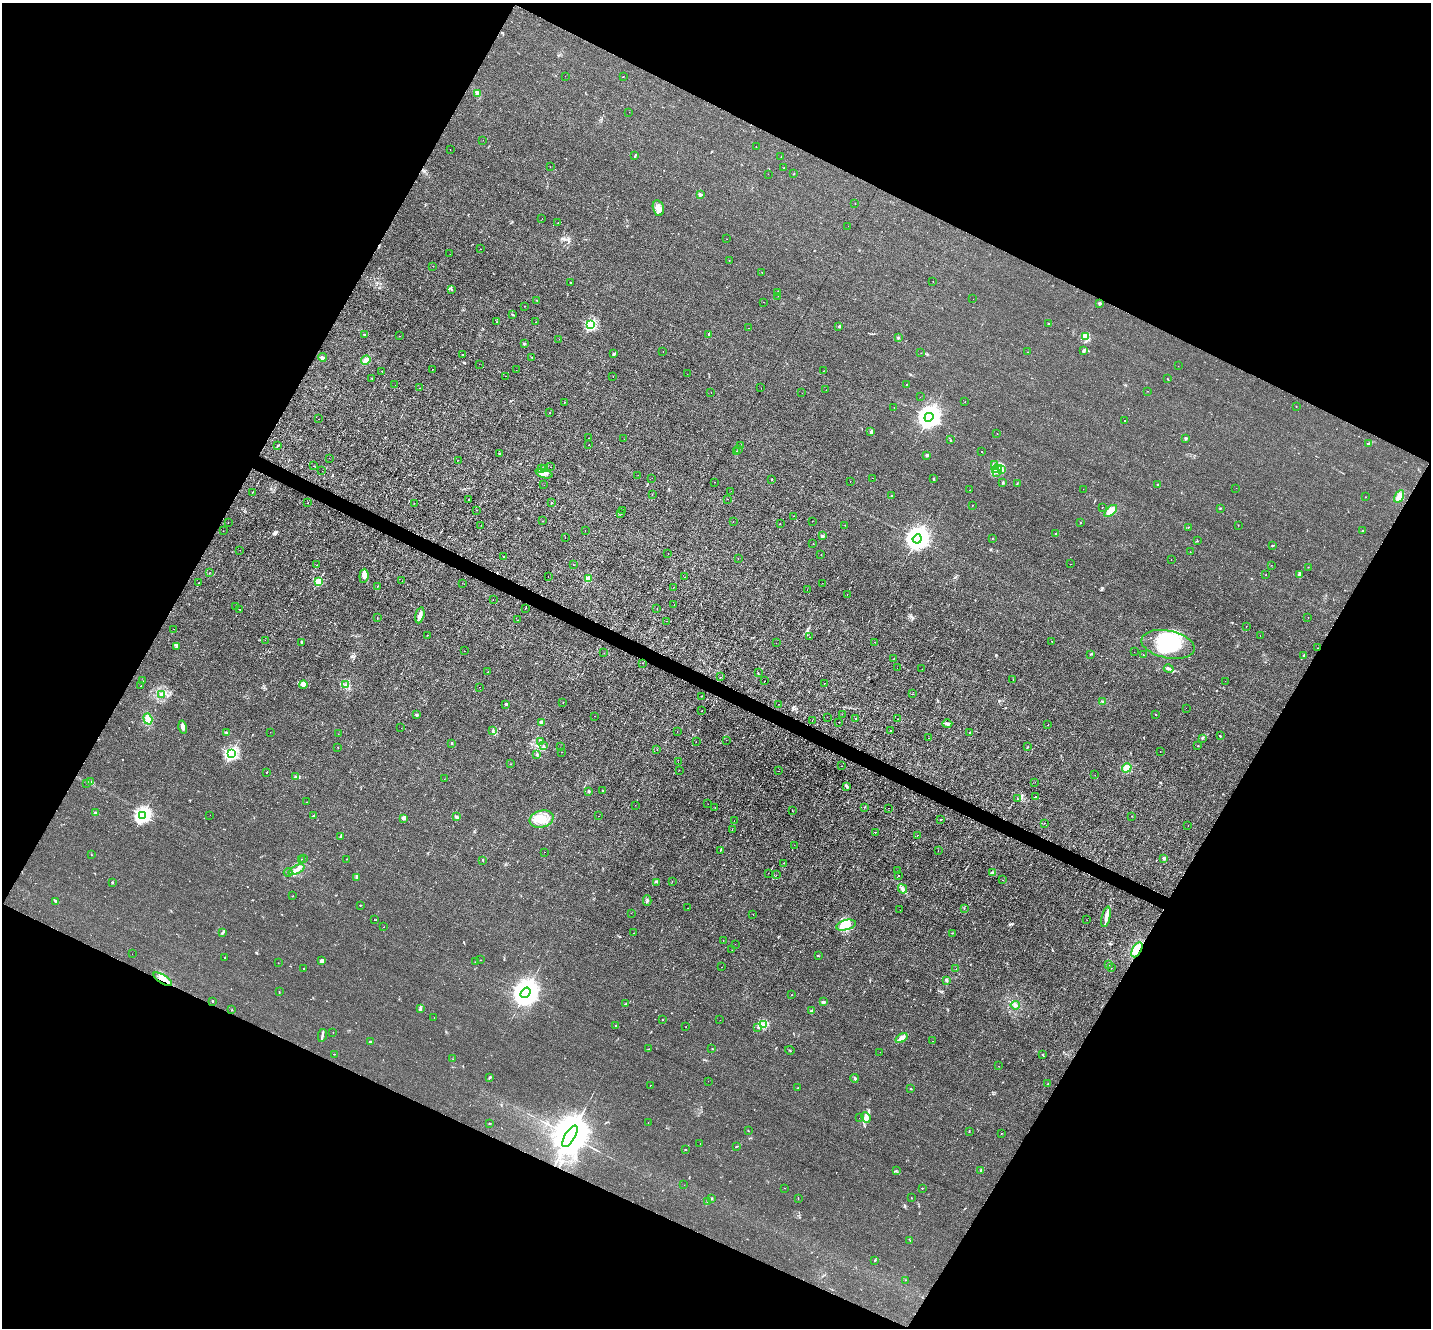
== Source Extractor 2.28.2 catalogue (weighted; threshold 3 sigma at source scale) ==
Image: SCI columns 1-5713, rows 280-5581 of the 5713 x 5726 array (HDU 1 of 3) = the unmasked area's bounding box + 8 px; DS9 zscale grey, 4 x 4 block average (1 PNG px = mean of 4 x 4 image px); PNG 1433 x 1330 px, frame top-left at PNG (2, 3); each listed source drawn as its Kron ellipse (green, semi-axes under 4 px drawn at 4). Shown black and unused: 46% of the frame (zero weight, under 2 of 3 exposures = <1% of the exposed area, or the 3 px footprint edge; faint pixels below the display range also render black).
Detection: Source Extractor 2.28.2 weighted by HDU 2 'WHT'. Background 0.0113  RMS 0.0047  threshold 0.021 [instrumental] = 3 sigma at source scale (4.5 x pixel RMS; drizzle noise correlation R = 1.50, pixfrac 1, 0.05/0.05 arcsec/px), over >= 5 px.
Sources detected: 517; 1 too faint to see at this stretch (4 x 4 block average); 6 inside a brighter object's white glare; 28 cosmic-ray / hot-pixel residue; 3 long thin detections or spike segments (spike, bleed or trail) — neither listed nor drawn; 14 coinciding with a brighter row at this scale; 14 inside a brighter listed object's ellipse — not listed separately; the other 451 listed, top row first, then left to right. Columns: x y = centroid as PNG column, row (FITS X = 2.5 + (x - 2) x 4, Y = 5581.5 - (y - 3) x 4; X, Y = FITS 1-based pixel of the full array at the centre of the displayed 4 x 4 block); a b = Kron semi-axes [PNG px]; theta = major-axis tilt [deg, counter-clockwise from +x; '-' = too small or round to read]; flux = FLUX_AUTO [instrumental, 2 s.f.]
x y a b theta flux
565 76 2 2 - 0.52
623 76 2 2 - 0.69
477 93 4 3 - 5.9
629 112 2 2 - 0.48
483 140 2 2 - 1.4
756 146 2 2 - 0.79
450 149 2 2 - 1.6
635 156 3 2 - 2
781 157 2 2 - 4.1
550 167 2 2 - 0.51
784 168 2 2 - 1.3
768 174 2 2 - 0.67
794 174 2 2 - 0.96
700 194 3 2 - 6.4
855 203 2 2 - 0.63
658 208 8 5 -76 15
542 218 2 2 - 0.3
558 223 2 2 - 1.8
848 226 2 2 - 0.57
727 239 2 2 - 0.58
480 249 2 2 - 0.69
450 254 2 2 - 1.1
729 261 2 2 - 1
433 266 2 2 - 0.97
762 272 2 2 - 1.8
933 281 2 2 - 0.42
571 283 2 2 - 2
451 290 2 2 - 1.6
778 292 2 2 - 23
778 296 2 2 - 0.54
973 299 2 2 - 0.49
537 300 2 2 - 0.69
763 302 2 2 - 1.3
1100 303 3 2 - 3
525 306 2 2 - 0.82
512 314 3 2 - 2
497 322 2 2 - 0.9
536 322 2 2 - 0.62
1048 324 2 2 - 1
590 325 2 2 - 340
839 327 3 2 - 2.3
749 328 2 2 - 0.61
709 334 2 2 - 11
365 335 2 2 - 1.8
399 336 2 2 - 0.79
1086 337 3 2 - 3.8
898 338 2 2 - 7.8
559 339 2 2 - 0.36
524 344 3 2 - 2.4
663 351 2 2 - 0.4
1083 351 4 2 - 3.9
1028 352 2 2 - 2.6
921 353 2 2 - 0.52
463 354 2 2 - 2.5
614 354 2 2 - 2.1
322 357 4 2 - 6.9
532 357 2 2 - 0.68
366 360 5 3 - 13
479 364 2 2 - 0.77
1178 366 2 2 - 0.49
432 369 2 2 - 0.83
516 370 2 2 - 0.67
382 371 2 2 - 1.4
823 371 2 2 - 2.1
687 374 2 2 - 0.61
505 376 2 2 - 0.57
613 377 2 2 - 0.5
372 378 2 2 - 1.3
1168 379 2 2 - 0.97
906 384 2 2 - 0.63
395 385 2 2 - 0.81
420 388 2 2 - 0.5
761 388 2 2 - 0.57
826 390 2 2 - 0.67
1148 391 2 2 - 2
711 393 2 2 - 8.2
802 393 2 2 - 0.31
920 397 2 2 - 0.57
564 402 2 2 - 0.68
965 402 2 2 - 0.57
1296 407 2 2 - 0.61
894 408 2 2 - 1
549 413 2 2 - 1.4
929 417 5 4 - 2800
319 419 2 2 - 0.82
1124 420 2 2 - 0.59
870 432 2 2 - 1.5
997 433 2 2 - 0.91
588 438 2 2 - 1.2
1186 438 2 2 - 13
624 439 2 2 - 0.47
950 440 2 2 - 0.9
1369 443 2 2 - 0.91
588 445 2 2 - 0.54
277 446 2 2 - 1.6
740 446 2 2 - 1
738 449 3 2 - 1.8
737 451 2 2 - 1.9
982 451 2 2 - 2.6
499 454 2 2 - 2
927 455 2 2 - 21
329 458 2 2 - 0.67
458 460 2 2 - 1.3
995 465 2 2 - 2
314 466 2 2 - 0.7
550 467 2 2 - 0.38
544 468 2 2 - 1.7
542 469 2 2 - 2.4
997 469 5 2 - 9.6
1002 470 2 2 - 1.3
322 471 2 2 - 2.2
996 472 2 2 - 1.5
544 474 8 3 -13 13
638 475 2 2 - 0.38
652 478 2 2 - 0.68
873 478 2 2 - 0.58
933 479 2 2 - 1.7
772 480 2 2 - 0.98
850 481 2 2 - 0.38
715 482 2 2 - 0.92
1003 483 2 2 - 2.2
1017 484 2 2 - 1.1
544 485 2 2 - 0.98
1158 485 2 2 - 2.4
1236 488 2 2 - 0.79
1083 489 2 2 - 0.34
970 490 2 2 - 0.52
731 491 2 2 - 0.57
252 493 2 2 - 0.73
652 494 2 2 - 0.43
891 495 2 2 - 0.82
1399 496 7 4 59 17
1366 497 2 2 - 0.57
469 499 2 2 - 3
727 499 2 2 - 0.82
308 503 2 2 - 0.55
414 503 2 2 - 1
551 503 2 2 - 1.8
972 506 2 2 - 0.5
1102 507 2 2 - 1.5
1220 508 2 2 - 2.7
476 510 2 2 - 0.56
623 510 2 2 - 0.69
1111 511 7 4 43 21
621 513 3 2 - 1
793 516 2 2 - 0.75
542 521 2 2 - 1.2
812 521 2 2 - 1.3
228 522 2 2 - 1.5
733 522 2 2 - 0.81
1081 522 2 2 - 1.9
780 524 2 2 - 1.8
481 525 2 2 - 0.43
845 525 2 2 - 0.85
1238 525 2 2 - 1.4
1188 527 2 2 - 1.2
1363 530 2 2 - 1.5
223 531 2 2 - 0.87
585 531 2 2 - 0.47
1056 534 3 2 - 2.4
822 536 2 2 - 6.2
565 537 2 2 - 0.69
992 538 2 2 - 0.85
917 539 5 4 - 3000
1197 541 2 2 - 1.1
813 543 2 2 - 0.39
1272 545 3 2 - 2.2
240 550 2 2 - 1.5
1190 552 2 2 - 0.62
668 553 2 2 - 0.53
821 555 2 2 - 0.92
503 557 2 2 - 1.5
738 558 2 2 - 0.5
1171 560 2 2 - 2.7
1070 564 2 2 - 2.2
317 565 2 2 - 0.43
573 565 2 2 - 0.46
1271 565 2 2 - 6.2
1308 567 2 2 - 0.55
210 572 2 2 - 0.4
1265 575 2 2 - 1
1299 575 3 3 - 5
364 576 7 4 84 14
548 577 2 2 - 0.57
685 577 2 2 - 1.2
588 578 2 2 - 100
318 581 2 2 - 160
402 581 2 2 - 1.6
199 583 2 2 - 0.83
462 583 2 2 - 0.66
822 583 2 2 - 0.55
377 587 2 2 - 0.73
674 587 2 2 - 0.68
807 590 2 2 - 0.46
847 594 2 2 - 1.2
493 599 2 2 - 0.61
674 604 2 2 - 0.77
235 606 2 2 - 0.97
525 608 2 2 - 0.84
239 609 2 2 - 2.2
657 609 2 2 - 0.35
420 615 8 4 77 14
377 618 2 2 - 0.46
1308 618 2 2 - 0.56
518 620 2 2 - 0.59
666 621 2 2 - 1.7
1246 626 2 2 - 0.74
174 629 2 2 - 0.4
427 635 2 2 - 0.91
1260 636 2 2 - 1.2
809 637 2 2 - 0.76
265 640 2 2 - 0.74
1052 641 2 2 - 0.49
301 642 2 2 - 1.9
874 642 2 2 - 0.52
776 643 2 2 - 0.64
1168 644 27 14 -11 110
177 646 3 2 - 2.3
1318 648 2 2 - 2.3
464 651 2 2 - 0.5
1134 652 2 2 - 0.53
604 653 2 2 - 0.87
1090 654 3 2 - 1.8
1143 655 2 2 - 0.65
1304 655 2 2 - 7.8
894 658 2 2 - 0.46
643 663 2 2 - 1.1
897 668 2 2 - 1
922 669 2 2 - 0.45
1169 669 5 2 - 5
488 672 2 2 - 6.9
758 673 2 2 - 0.94
720 677 2 2 - 0.42
1013 680 2 2 - 0.9
143 681 2 2 - 0.4
765 681 2 2 - 0.72
1225 681 2 2 - 0.35
303 684 4 2 - 5.6
824 684 2 2 - 3.4
345 685 2 2 - 1.9
141 686 2 2 - 0.66
479 687 2 2 - 3
161 694 3 3 - 5.1
912 694 2 2 - 1.8
701 696 2 2 - 1.4
563 702 2 2 - 0.96
1103 702 2 2 - 5.6
506 704 3 2 - 2.3
779 704 2 2 - 0.62
1186 708 2 2 - 0.54
702 711 2 2 - 0.49
842 714 2 2 - 0.44
417 715 3 2 - 3.4
1156 715 2 2 - 1.4
594 716 2 2 - 0.93
827 717 2 2 - 0.39
855 718 2 2 - 2.2
148 719 6 4 -71 17
897 719 2 2 - 0.88
812 721 2 2 - 0.53
838 722 2 2 - 2.1
541 723 2 2 - 51
947 724 5 2 - 6.7
1048 725 2 2 - 150
183 727 6 3 -75 9.7
401 728 2 2 - 1.2
493 730 2 2 - 2.3
891 730 2 2 - 3.3
226 732 2 2 - 1.9
270 732 2 2 - 0.64
677 732 2 2 - 1.3
969 733 2 2 - 1.7
338 734 2 2 - 0.55
1220 736 2 2 - 1.8
929 738 2 2 - 1.2
1202 738 3 2 - 2.2
726 740 2 2 - 0.56
541 741 2 2 - 0.79
696 742 2 2 - 0.55
451 743 3 2 - 2.3
544 746 2 2 - 1.1
1198 746 2 2 - 1.3
561 747 2 2 - 0.37
1027 747 2 2 - 1.3
338 748 2 2 - 2
657 749 2 2 - 2.6
562 752 2 2 - 1.3
1160 752 2 2 - 1.8
231 754 2 2 - 530
537 755 2 2 - 1.5
678 762 2 2 - 0.53
510 764 2 2 - 0.61
841 766 2 2 - 0.61
1127 768 5 4 - 17
679 770 2 2 - 0.32
779 771 2 2 - 0.46
267 772 2 2 - 5.9
1095 775 2 2 - 0.39
296 777 3 2 - 1.9
444 779 2 2 - 0.46
90 782 3 2 - 2.8
1035 782 2 2 - 0.36
87 784 2 2 - 2.2
846 786 3 2 - 2.5
603 790 2 2 - 1.7
589 791 2 2 - 14
1035 797 3 2 - 1.7
1017 799 2 2 - 0.77
307 802 2 2 - 0.64
708 804 2 2 - 0.86
635 805 2 2 - 0.3
864 807 2 2 - 1.2
715 808 2 2 - 2.1
888 808 2 2 - 0.56
792 811 2 2 - 0.57
96 813 2 2 - 25
142 815 3 2 - 870
210 815 2 2 - 0.78
313 816 4 2 - 3.3
598 816 2 2 - 0.98
1132 816 2 2 - 0.64
457 817 3 2 - 3.6
404 818 4 3 - 10
542 819 12 8 16 39
941 820 2 2 - 0.83
734 821 2 2 - 0.67
1044 823 2 2 - 0.73
1188 825 2 2 - 2.7
732 830 2 2 - 0.63
875 832 2 2 - 0.81
917 835 2 2 - 2.2
341 836 3 2 - 3.7
794 845 2 2 - 0.81
720 850 2 2 - 8.3
938 850 2 2 - 0.46
545 852 2 2 - 1.2
92 855 2 2 - 0.49
1164 858 4 3 - 4.4
301 859 2 2 - 0.58
303 859 2 2 - 0.59
347 859 2 2 - 1
483 860 2 2 - 1.8
783 863 2 2 - 2.4
296 870 8 2 25 8.8
897 871 2 2 - 0.93
288 872 4 2 - 3
993 872 3 2 - 3.1
768 873 2 2 - 0.57
776 875 2 2 - 0.53
898 875 2 2 - 11
357 878 3 2 - 1.5
1002 880 2 2 - 0.59
672 881 2 2 - 0.51
112 882 2 2 - 9
657 882 2 2 - 1.4
902 889 5 3 - 6.1
292 896 3 2 - 0.73
56 901 4 2 - 5.3
647 901 5 2 - 4.1
360 905 2 2 - 1.5
688 908 2 2 - 0.34
964 908 2 2 - 0.8
900 910 2 2 - 1
631 913 2 2 - 0.51
753 914 2 2 - 0.44
1106 917 10 3 77 15
374 920 2 2 - 1.8
1087 920 2 2 - 0.42
846 925 10 5 14 21
384 927 2 2 - 0.77
222 932 2 2 - 1.1
633 933 2 2 - 1.4
953 933 2 2 - 0.75
723 940 2 2 - 1.5
735 944 2 2 - 0.47
732 950 2 2 - 0.75
1137 950 8 4 60 26
132 954 2 2 - 0.6
818 956 2 2 - 1.1
225 958 2 2 - 1.2
480 960 2 2 - 0.41
322 961 4 3 - 6.6
475 962 2 2 - 0.95
278 963 2 2 - 0.58
1109 965 2 2 - 1.7
722 967 2 2 - 0.45
303 968 2 2 - 0.95
1111 968 2 2 - 0.92
956 969 2 2 - 0.41
163 979 11 4 -32 21
946 980 2 2 - 23
279 992 2 2 - 1.3
525 993 6 4 53 4700
791 995 2 2 - 0.53
213 1001 2 2 - 2.7
823 1002 3 2 - 5
626 1004 3 2 - 2.3
1015 1005 4 3 - 6.6
420 1009 4 3 - 4.6
231 1010 2 2 - 0.93
812 1011 3 2 - 2.2
434 1018 2 2 - 0.35
662 1020 2 2 - 1
720 1020 2 2 - 1.8
764 1024 2 2 - 0.9
615 1025 2 2 - 5.4
686 1027 2 2 - 0.7
758 1027 3 2 - 1.7
333 1032 2 2 - 0.83
322 1035 6 2 78 5.4
902 1038 6 3 35 14
933 1041 2 2 - 0.54
370 1042 3 2 - 3.4
649 1049 3 2 - 1.3
712 1049 2 2 - 0.98
790 1050 5 2 - 1.4
880 1052 2 2 - 0.64
334 1054 2 2 - 0.66
1042 1054 2 2 - 1.3
453 1059 2 2 - 0.54
998 1066 2 2 - 0.68
490 1078 3 2 - 2.6
855 1078 4 2 - 4.9
708 1081 2 2 - 0.32
1048 1083 2 2 - 0.98
650 1085 2 2 - 1.3
798 1088 2 2 - 0.95
911 1089 2 2 - 1.7
866 1117 5 3 - 7.6
859 1118 2 2 - 0.94
648 1123 2 2 - 0.48
489 1124 2 2 - 0.84
748 1130 2 2 - 1.3
969 1132 2 2 - 0.73
1001 1133 2 2 - 0.94
570 1136 12 5 59 18000
700 1143 2 2 - 2
737 1146 2 2 - 1.2
686 1150 2 2 - 1.7
896 1170 2 2 - 1.1
981 1171 3 2 - 3.1
684 1185 2 2 - 0.35
784 1188 2 2 - 1.8
922 1188 2 2 - 0.68
798 1198 2 2 - 0.75
911 1198 2 2 - 1.1
711 1199 3 2 - 2.1
708 1201 4 2 - 2.1
910 1240 2 2 - 0.62
875 1260 2 2 - 5
905 1280 2 2 - 0.57
Overlapping masked pixels (flux is a lower limit): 3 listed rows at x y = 1318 648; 1137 950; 163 979
Diffuse or blended objects may show on this block-average render without a row.